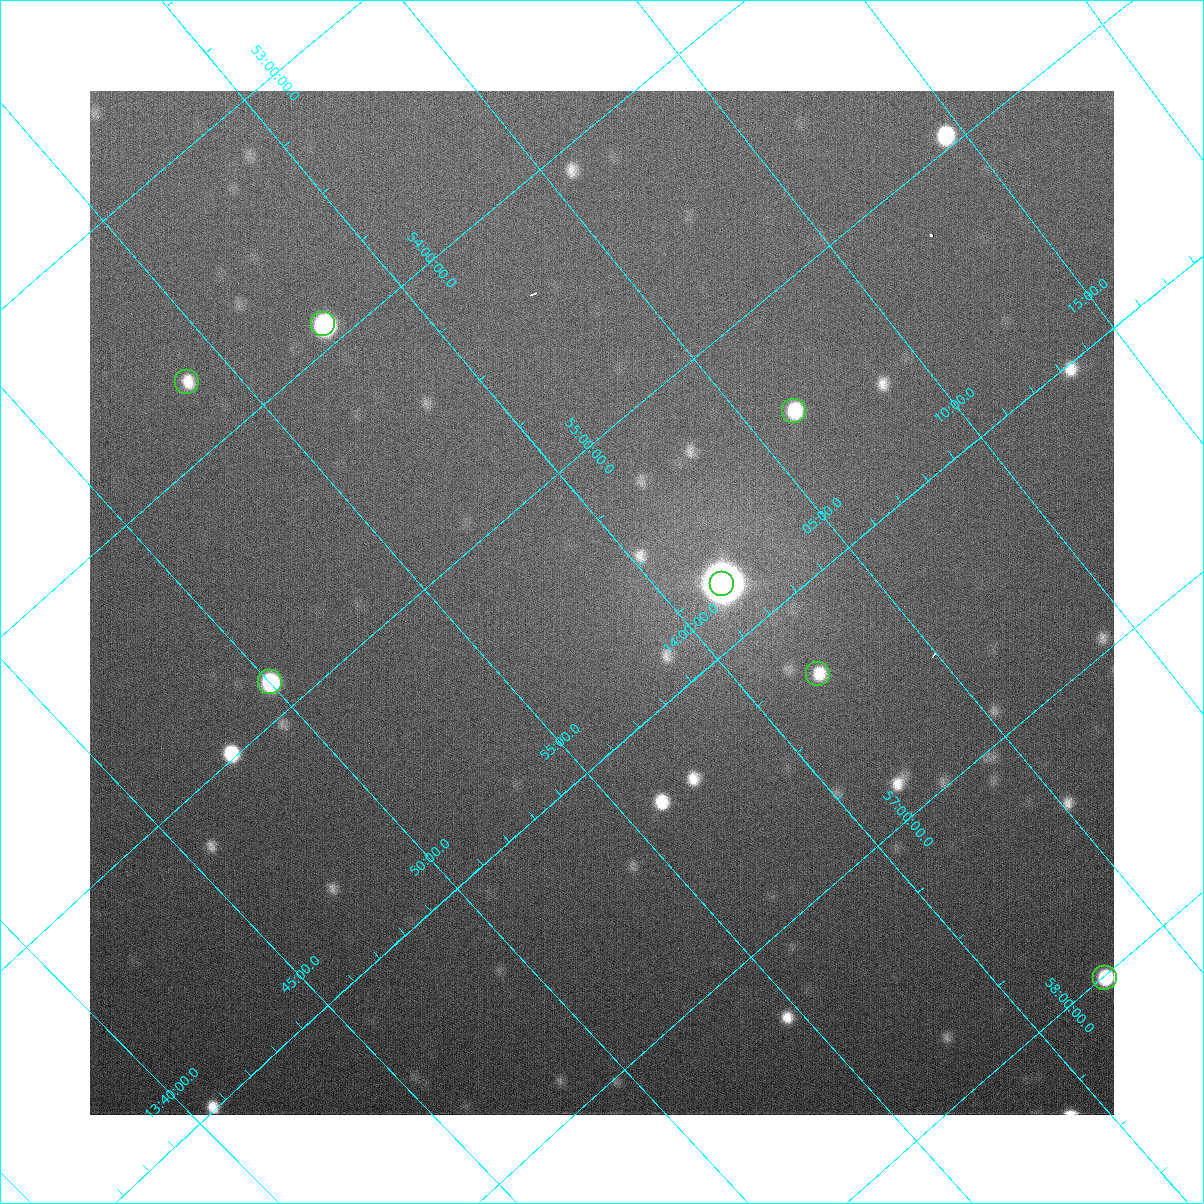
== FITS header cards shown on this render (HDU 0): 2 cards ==
NAXIS1  =                 1024
NAXIS2  =                 1024

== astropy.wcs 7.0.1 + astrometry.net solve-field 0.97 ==
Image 1024 x 1024 px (HDU 0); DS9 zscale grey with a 90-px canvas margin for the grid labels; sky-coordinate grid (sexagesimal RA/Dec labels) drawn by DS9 from the SOLVED WCS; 7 Tycho-2 reference stars matched to detected sources circled (green)
Header WCS: none
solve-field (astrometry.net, Tycho-2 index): SOLVED blind (the file carries no WCS)
Solved WCS: RA---TAN-SIP/DEC--TAN-SIP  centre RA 13:58:32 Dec +55:31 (209.63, +55.52 deg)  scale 14.6 arcsec/px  FOV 249.6' x 249.5'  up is +139 deg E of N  parity normal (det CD < 0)
(file carries no celestial WCS; the grid is the blind solution)
Tycho-2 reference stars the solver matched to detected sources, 7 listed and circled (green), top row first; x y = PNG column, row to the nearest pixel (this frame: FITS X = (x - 90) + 1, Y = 1024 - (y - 91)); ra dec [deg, ICRS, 3 dp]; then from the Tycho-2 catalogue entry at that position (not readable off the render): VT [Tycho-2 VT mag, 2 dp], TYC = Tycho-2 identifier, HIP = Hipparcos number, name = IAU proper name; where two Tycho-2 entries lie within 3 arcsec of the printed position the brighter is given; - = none
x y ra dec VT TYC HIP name
323 324 209.428 +53.910 6.96 3852-1028-1 68196 -
187 382 208.463 +53.729 5.69 3851-1508-1 67848 -
794 411 211.567 +55.431 7.85 3855-1333-1 68886 -
722 584 210.377 +55.778 9.74 3855-1015-1 - -
818 674 210.486 +56.314 8.94 3855-64-1 68545 -
270 682 207.504 +54.869 7.81 3851-733-1 67511 -
1105 978 210.652 +58.010 9.20 3858-464-1 68607 -